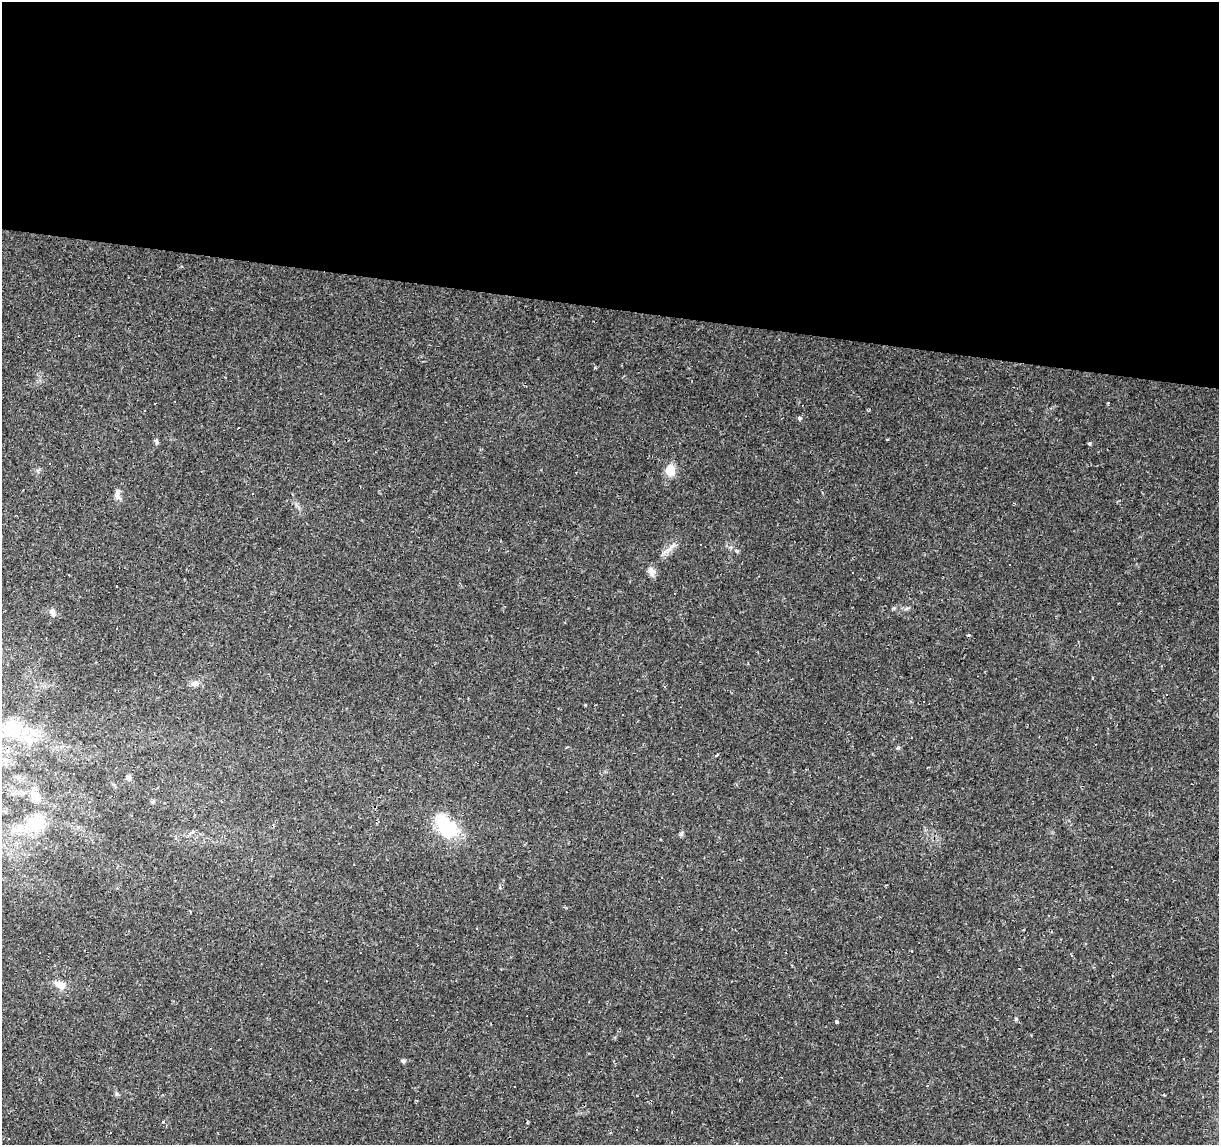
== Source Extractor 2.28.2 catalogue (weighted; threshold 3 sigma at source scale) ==
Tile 3 of 4 x 4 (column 3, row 1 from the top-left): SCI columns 2437-3653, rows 3713-4855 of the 4869 x 5077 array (HDU 1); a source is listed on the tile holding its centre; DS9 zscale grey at full resolution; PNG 1221 x 1147 px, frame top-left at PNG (2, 2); no overlay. Shown black and unused: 27% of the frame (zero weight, under 2 of 3 exposures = <1% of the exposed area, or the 3 px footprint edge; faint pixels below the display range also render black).
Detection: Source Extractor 2.28.2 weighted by HDU 2 'WHT'; one run over the whole footprint, this tile lists its part. Background 0.0556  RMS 0.0046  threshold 0.0207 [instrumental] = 3 sigma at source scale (4.5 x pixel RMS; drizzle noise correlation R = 1.50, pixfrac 1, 0.0396/0.0396 arcsec/px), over >= 5 px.
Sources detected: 60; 24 cosmic-ray / hot-pixel residue — not listed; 1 inside a brighter listed object's ellipse — not listed separately; the other 35 listed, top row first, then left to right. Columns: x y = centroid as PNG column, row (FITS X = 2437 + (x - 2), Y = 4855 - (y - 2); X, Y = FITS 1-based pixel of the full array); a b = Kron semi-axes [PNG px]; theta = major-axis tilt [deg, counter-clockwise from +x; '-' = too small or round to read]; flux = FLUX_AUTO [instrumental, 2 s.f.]
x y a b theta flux
78 336 3 3 - 1.4
595 368 4 3 - 0.49
1108 403 3 3 - 1.4
155 404 3 3 - 0.93
800 418 3 3 - 2.1
156 442 9 5 -72 0.95
1089 443 5 4 - 0.62
670 470 6 6 - 23
117 495 14 7 -76 2.3
673 546 13 5 45 2.2
651 571 13 8 -70 2.4
68 575 3 2 - 0.54
117 586 3 2 - 0.47
53 612 11 6 -79 1.6
195 683 10 8 19 2.2
1166 694 3 2 - 0.47
13 729 37 23 -30 24
898 747 5 5 - 0.69
716 755 4 3 - 0.7
73 773 3 2 - 0.3
129 778 7 6 - 1.4
35 796 20 7 -30 4.5
153 801 6 5 - 0.76
37 823 28 23 47 17
446 826 36 21 -53 22
681 834 8 5 62 0.88
477 928 3 2 - 0.36
1071 956 4 3 - 0.65
60 985 15 9 -26 4.1
396 1019 3 3 - 1.1
1016 1019 5 5 - 0.6
836 1022 4 4 - 0.73
403 1061 6 5 - 0.84
163 1122 3 3 - 0.55
637 1129 3 3 - 0.85
Unlisted compact peaks at least as high as the median listed source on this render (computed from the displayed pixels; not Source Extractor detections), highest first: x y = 894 608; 737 551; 117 1094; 585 705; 906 609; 887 439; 38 471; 1164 1095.